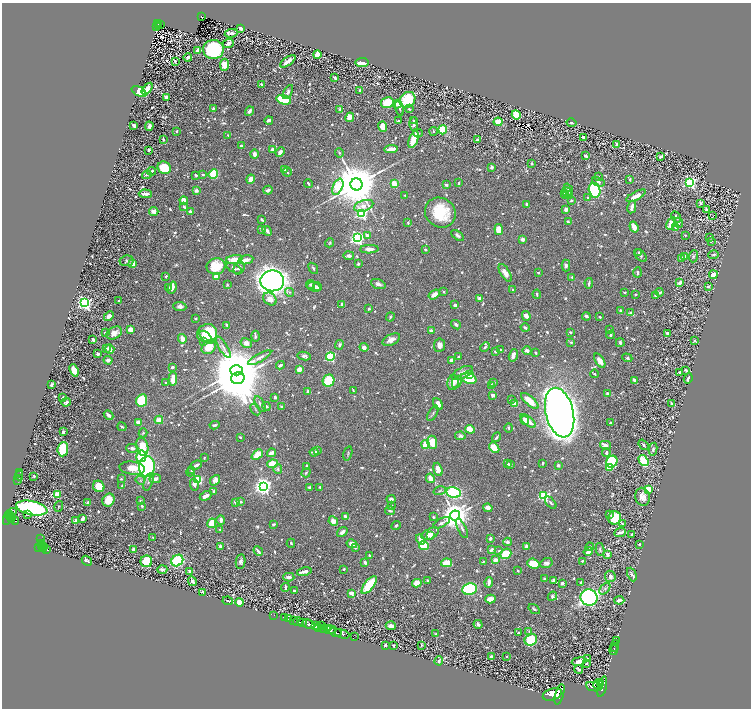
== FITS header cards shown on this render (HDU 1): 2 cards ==
NAXIS1  =                 1498
NAXIS2  =                 1412

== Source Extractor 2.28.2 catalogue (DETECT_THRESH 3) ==
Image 1498 x 1412 px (HDU 1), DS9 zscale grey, zoomed out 1/2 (1 PNG px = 2 x 2 image px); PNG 753 x 710 px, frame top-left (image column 2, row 1411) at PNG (2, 3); each listed source drawn as its Kron ellipse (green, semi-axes under 4 px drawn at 4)
Background 0.489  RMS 0.0098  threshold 0.0293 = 3 sigma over >= 5 px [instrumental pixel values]
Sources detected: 1116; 77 cannot appear on this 1/2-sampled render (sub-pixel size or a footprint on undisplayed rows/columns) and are neither listed nor drawn; of the other 1039, the 500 brightest by FLUX_AUTO listed and drawn (539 fainter detections omitted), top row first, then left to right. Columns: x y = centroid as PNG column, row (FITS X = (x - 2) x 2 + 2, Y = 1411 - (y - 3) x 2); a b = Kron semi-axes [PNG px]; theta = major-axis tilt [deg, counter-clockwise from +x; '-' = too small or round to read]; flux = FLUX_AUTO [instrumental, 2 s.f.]
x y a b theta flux
201 16 3 2 - 40
158 24 2 2 - 40
161 24 2 1 - 3.7
157 26 2 1 - 15
159 26 2 1 - 7.1
240 28 3 2 - 13
231 33 6 3 7 8.7
228 43 6 4 22 9.2
213 49 10 9 - 210
198 50 4 3 - 14
317 54 4 3 - 35
188 57 4 3 - 4.3
175 61 2 2 - 4.2
288 61 9 2 36 19
362 63 6 3 5 41
224 65 6 4 84 27
335 78 4 2 - 4.6
261 84 3 2 - 3
147 89 7 3 50 25
360 90 2 2 - 3.2
139 92 8 4 -30 110
288 92 8 4 59 6.6
166 97 3 3 - 13
284 100 7 4 -16 140
408 100 8 7 - 91
387 102 6 5 - 54
397 104 4 3 - 10
399 108 7 3 -74 5
213 109 3 2 - 3.8
340 109 3 2 - 4.2
409 109 3 2 - 2.9
249 111 5 3 - 7.6
516 115 4 4 - 80
350 117 5 4 - 17
269 120 4 3 - 6.2
399 121 3 2 - 2.9
413 121 4 3 - 2.6
498 122 4 4 - 27
571 123 5 3 - 3.8
414 124 7 4 88 4.4
134 125 4 3 - 8.3
149 126 4 3 - 10
382 127 5 4 - 19
443 130 4 4 - 84
177 131 3 2 - 4.2
433 131 4 3 - 2.5
418 133 5 3 - 3.7
228 135 4 2 - 2.8
583 137 3 2 - 4.6
163 139 3 2 - 3.7
414 139 9 3 70 53
478 139 3 2 - 5.6
617 144 3 2 - 6.4
241 146 3 2 - 5.8
391 149 7 3 6 16
149 150 3 3 - 4.5
272 150 3 3 - 12
280 152 5 3 - 9.5
339 153 4 4 - 2.6
254 154 4 3 - 9.1
586 156 4 3 - 3.9
661 156 4 2 - 6.2
532 163 2 2 - 3.9
492 167 2 2 - 15
164 168 7 6 - 61
284 169 4 3 - 2.5
151 171 5 3 - 3.9
287 172 5 2 - 2.8
213 174 5 4 - 58
147 175 5 2 - 4.7
196 175 4 3 - 3.9
203 175 3 2 - 3.1
598 177 3 2 - 4.5
251 179 4 3 - 20
630 180 2 2 - 5.7
598 182 7 4 -22 5.1
690 182 4 3 - 430
459 183 3 2 - 3.1
308 184 4 2 - 3.6
356 184 6 6 - 14000
394 184 4 3 - 26
446 185 3 2 - 7.2
338 187 8 5 66 130
196 190 3 3 - 9.9
268 190 4 3 - 6.5
568 190 6 4 -70 6.8
595 190 7 5 -75 200
567 192 5 4 - 4
145 194 6 2 -4 11
564 194 4 3 - 4.1
405 195 2 2 - 2.8
567 195 6 4 0 8
636 196 11 3 28 16
588 197 3 2 - 3.2
184 200 4 4 - 26
571 200 3 2 - 2.4
700 203 3 2 - 4.1
527 204 4 3 - 3.8
364 206 10 5 17 15
184 207 3 2 - 4.9
632 207 6 2 79 12
566 209 3 3 - 14
706 209 4 3 - 4
154 211 5 3 - 16
190 211 3 2 - 5.7
361 213 4 3 - 350
440 213 16 14 -37 93
713 216 3 1 - 7.8
676 217 6 3 -62 4.8
262 220 3 2 - 3.9
568 222 4 3 - 3.2
408 223 3 2 - 2.6
671 223 6 4 62 23
678 223 5 3 - 2.5
634 227 5 3 - 24
676 227 3 3 - 3.9
261 230 4 3 - 2.3
499 230 5 4 - 28
267 231 5 3 - 8.3
457 235 7 3 -37 5.9
685 235 2 2 - 2.4
368 236 3 3 - 13
357 238 4 4 - 600
709 238 3 3 - 2.8
522 239 3 2 - 12
711 241 3 2 - 2.7
330 243 5 3 - 2.4
369 249 9 4 2 11
425 249 3 2 - 2.8
639 252 3 3 - 3.9
713 255 5 3 - 3
349 256 5 4 - 4.5
641 256 7 4 -45 4.2
693 256 6 4 85 2.7
685 257 3 3 - 5.6
682 258 3 3 - 7
234 259 8 4 11 28
246 260 7 4 11 17
127 261 7 5 9 5.1
133 263 4 4 - 20
358 264 2 2 - 5
566 265 6 4 90 5.8
216 266 9 8 - 54
234 268 8 3 -29 6.2
239 268 6 5 - 7.9
313 268 6 3 -53 3.6
637 272 5 3 - 3.7
505 273 10 4 -59 16
538 273 2 2 - 3
713 275 4 3 - 26
166 276 3 2 - 3
216 276 3 3 - 31
572 277 2 2 - 3.3
272 281 12 10 -1 2100
680 282 4 3 - 7.5
589 283 5 2 - 3.6
311 284 4 3 - 3
378 284 7 4 -19 7.8
227 285 4 3 - 2.5
168 287 3 2 - 4
314 287 7 4 -21 9.4
317 287 4 3 - 3.9
708 287 3 2 - 6.7
172 288 6 3 69 19
512 290 2 2 - 3.5
290 292 4 4 - 3.5
444 292 3 2 - 2.7
624 292 3 2 - 2.6
660 292 4 3 - 4.7
434 294 6 3 35 13
537 294 4 2 - 3.2
636 294 2 2 - 2.8
656 296 4 3 - 9.4
480 298 3 3 - 9.2
270 299 7 6 - 16
119 300 3 2 - 3.1
84 303 4 4 - 660
342 304 3 2 - 5.3
455 305 3 2 - 8.2
180 306 6 4 -6 7
369 309 4 3 - 2.7
621 311 3 2 - 9.4
630 312 4 4 - 2.9
109 316 5 4 - 7.6
526 316 5 4 - 13
586 316 4 3 - 3.7
390 317 4 3 - 2.7
600 317 3 2 - 3.1
195 319 2 2 - 2.7
227 325 4 2 - 5.5
456 325 5 3 - 4
525 328 4 2 - 4.8
131 329 4 3 - 26
610 330 2 2 - 4.2
431 331 4 3 - 6.4
570 332 2 2 - 3.5
105 333 3 2 - 5.4
114 333 8 6 29 17
207 333 10 9 - 130
667 333 3 2 - 6.2
611 335 4 2 - 5.3
255 336 5 2 - 3.1
206 337 8 3 -44 44
182 339 5 3 - 18
93 340 3 2 - 4.9
391 340 9 5 27 13
695 341 2 2 - 3.3
204 342 4 3 - 2.5
571 342 4 3 - 3.3
246 343 6 5 - 8.1
620 343 4 3 - 5.4
339 345 5 3 - 4.6
439 345 7 5 82 11
209 347 8 6 46 38
223 347 12 3 -59 7
364 347 4 4 - 8
485 347 5 3 - 3.1
106 348 3 2 - 6.2
110 349 5 3 - 15
500 350 3 3 - 2.8
527 351 4 3 - 9.4
495 352 4 3 - 3.1
535 353 3 2 - 4.1
98 354 3 3 - 10
513 355 6 3 75 14
304 356 7 4 -11 5.6
330 356 4 4 - 200
459 357 2 2 - 4.5
260 358 13 4 29 9.2
627 358 5 4 - 3.2
108 360 4 3 - 10
452 360 3 2 - 19
600 361 8 4 -59 15
280 365 4 2 - 5.9
172 367 3 2 - 4.5
299 369 4 3 - 21
74 370 6 4 -69 33
236 370 6 5 - 12000
686 370 4 3 - 2.3
680 372 3 2 - 3.7
462 373 11 5 27 15
594 374 4 2 - 3
470 375 3 3 - 21
238 378 7 6 - 15000
469 378 8 5 -22 87
173 379 7 3 86 29
688 379 5 2 - 5.8
635 380 3 2 - 9.9
329 381 6 5 - 65
453 382 8 5 79 18
457 382 6 4 64 6.7
165 383 3 2 - 3.6
494 383 3 2 - 3.6
52 384 3 2 - 4.2
491 386 2 2 - 11
353 390 4 2 - 2.4
308 392 3 2 - 8.1
608 394 3 3 - 14
493 395 3 2 - 9.7
62 397 3 2 - 2.5
275 397 3 3 - 3.5
142 400 6 5 - 120
512 400 3 3 - 3
530 401 11 4 -41 33
66 402 4 3 - 4.4
260 404 9 3 -60 6.9
438 404 6 4 -64 14
515 404 4 4 - 25
671 404 2 2 - 10
266 406 4 4 - 3.4
281 407 2 2 - 6.2
255 409 6 1 -59 2.4
433 413 8 4 61 4.2
560 413 25 14 -76 2500
109 415 5 3 - 11
159 420 4 3 - 23
525 420 4 2 - 17
528 421 9 3 -40 26
138 422 4 3 - 17
610 423 2 2 - 4.7
214 425 5 2 - 4.4
122 427 4 2 - 3.7
509 428 5 3 - 3.1
470 429 5 3 - 31
63 432 3 2 - 10
143 433 4 3 - 2.7
460 436 5 4 - 4
240 437 3 2 - 3.1
496 437 5 2 - 4
432 442 7 5 -83 37
426 444 4 3 - 48
606 445 5 3 - 9.8
644 445 6 3 -51 2.9
142 447 9 6 -76 42
132 448 6 4 -2 6.3
494 448 6 4 -48 42
63 449 7 5 85 93
653 449 6 3 79 4.6
317 451 3 2 - 6.9
314 452 4 3 - 9.2
272 453 4 3 - 15
606 453 4 3 - 5.7
348 454 7 3 75 2.5
257 455 6 4 42 35
141 456 6 5 - 93
204 457 2 2 - 2.3
643 460 6 4 -56 50
612 462 6 5 - 230
542 463 3 2 - 3.1
272 464 5 4 - 45
508 464 3 3 - 3.7
196 465 6 3 23 6.7
510 465 4 3 - 3.4
558 465 2 2 - 16
307 466 4 3 - 2.4
147 467 10 8 83 270
132 468 13 6 -5 40
609 468 4 3 - 31
278 469 5 4 - 3.6
438 469 7 4 -72 18
191 471 4 3 - 2.8
20 472 2 1 - 8.6
190 472 4 3 - 2.5
306 473 5 3 - 2.5
19 476 4 2 - 56
34 476 3 2 - 2.3
430 478 5 3 - 23
121 479 3 3 - 2.6
155 479 6 3 12 14
18 480 2 2 - 220
140 480 5 4 - 3.7
198 480 4 3 - 93
215 480 6 4 49 12
148 482 9 4 73 6.7
194 484 6 4 -78 7.4
99 486 6 5 - 37
122 486 4 2 - 2.7
263 486 4 4 - 1100
310 487 3 2 - 5.5
320 487 2 2 - 3.4
648 490 4 4 - 59
213 491 3 2 - 3.1
440 491 6 3 14 2.9
454 492 7 5 -11 210
57 495 4 3 - 37
206 496 6 3 27 12
544 496 4 3 - 230
642 497 9 7 -76 17
391 499 4 3 - 7
109 500 7 5 57 36
140 500 2 2 - 2.5
236 502 3 2 - 8.2
241 502 3 2 - 4.3
88 503 3 3 - 9.5
551 503 7 3 -50 3.9
59 506 5 3 - 2.3
142 506 3 2 - 4.7
392 506 4 3 - 2.6
32 508 16 7 -12 350
488 508 4 4 - 14
390 510 5 3 - 5.3
14 512 2 1 - 7.2
9 514 3 2 - 130
28 514 2 1 - 12
609 514 3 2 - 4
455 515 5 5 - 3500
10 516 4 2 - 150
345 516 4 3 - 8.2
12 517 2 1 - 26
433 517 3 2 - 3.2
7 518 7 3 76 250
615 518 6 6 - 97
82 519 3 2 - 11
12 520 2 1 - 97
75 520 3 2 - 7.1
221 520 5 3 - 8.5
15 521 4 2 - 94
333 521 5 4 - 16
212 523 5 4 - 41
442 523 9 3 28 5.2
273 524 4 2 - 3
622 524 3 3 - 3.4
396 525 5 3 - 2.7
462 528 11 3 -63 5.9
220 530 4 3 - 3.6
342 532 6 3 37 12
620 533 6 2 24 7.1
430 534 9 5 27 16
631 535 3 3 - 3.8
431 536 3 3 - 2.8
153 537 3 2 - 3.4
41 539 3 1 - 14
420 539 5 3 - 19
490 539 3 2 - 4.7
508 542 4 4 - 6.3
41 543 4 3 - 160
291 543 4 3 - 2.6
352 544 5 4 - 21
639 544 2 2 - 2.8
42 545 3 2 - 160
424 545 5 4 - 92
43 546 2 1 - 47
220 546 3 3 - 5
39 547 3 2 - 280
356 547 3 3 - 3
526 547 4 3 - 9.7
590 547 4 3 - 4.7
43 549 2 2 - 140
600 549 6 3 -81 3.8
46 550 4 2 - 180
134 550 4 3 - 16
492 550 3 2 - 9.6
258 551 5 2 - 7.2
499 551 4 3 - 4.4
588 552 4 3 - 13
506 554 6 5 - 43
608 554 4 3 - 8
369 556 3 3 - 3.6
177 560 6 5 - 130
496 560 4 3 - 14
87 561 5 3 - 6.7
146 561 6 6 - 82
241 561 7 4 79 6.9
583 561 4 3 - 2.7
365 562 3 2 - 10
483 562 3 2 - 2.4
446 563 5 4 - 34
546 563 6 5 - 9.5
533 564 6 5 - 48
162 569 5 3 - 5.9
344 569 2 2 - 3.4
518 570 2 2 - 2.6
189 571 4 3 - 4.3
304 572 7 3 14 11
632 575 7 4 -67 4.4
610 576 6 5 - 9.9
289 577 5 3 - 9
544 579 2 2 - 2.6
427 580 2 2 - 3.5
553 580 4 3 - 7.1
192 581 5 3 - 9.4
489 582 5 2 - 11
581 582 3 3 - 4.2
417 583 5 4 - 24
562 583 2 2 - 21
369 585 11 4 52 100
285 588 4 2 - 5.8
469 589 7 5 10 260
605 589 7 3 50 3.8
294 591 2 2 - 5.5
203 592 3 2 - 6.2
351 593 4 3 - 13
552 596 5 4 - 5
589 598 8 8 - 610
490 599 5 3 - 19
619 600 5 3 - 8.7
228 601 5 3 - 3.5
240 602 4 3 - 29
534 609 6 3 -34 3.6
274 615 2 1 - 6.9
284 618 2 2 - 31
289 619 4 2 - 62
293 620 3 2 - 160
299 622 6 2 -11 630
302 623 2 2 - 240
309 624 7 3 -28 1500
478 624 4 3 - 4.2
321 625 3 2 - 84
315 626 4 3 - 590
391 626 5 4 - 8.2
319 628 2 2 - 210
327 628 4 2 - 260
324 629 4 2 - 310
331 630 5 2 - 250
529 631 3 3 - 3.3
335 632 6 2 -12 570
518 633 3 3 - 4.7
342 634 8 2 -16 840
435 634 2 2 - 2.9
354 636 3 1 - 40
531 640 6 5 - 110
616 640 2 1 - 12
385 645 3 2 - 4.8
393 645 3 2 - 2.3
421 645 3 2 - 2.6
615 646 6 1 74 320
614 650 5 1 - 450
507 656 2 2 - 3.6
491 657 3 2 - 8.9
588 659 4 3 - 4.6
439 661 4 3 - 3.2
579 661 7 3 9 22
587 663 2 2 - 2.4
579 669 5 3 - 3.6
601 683 3 2 - 470
598 684 5 2 - 1000
594 687 8 4 -9 2500
602 687 10 3 75 2300
552 694 10 5 18 6100
559 694 11 3 74 2300
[539 fainter detections neither listed nor drawn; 77 sub-pixel or undisplayed-footprint detections neither listed nor drawn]